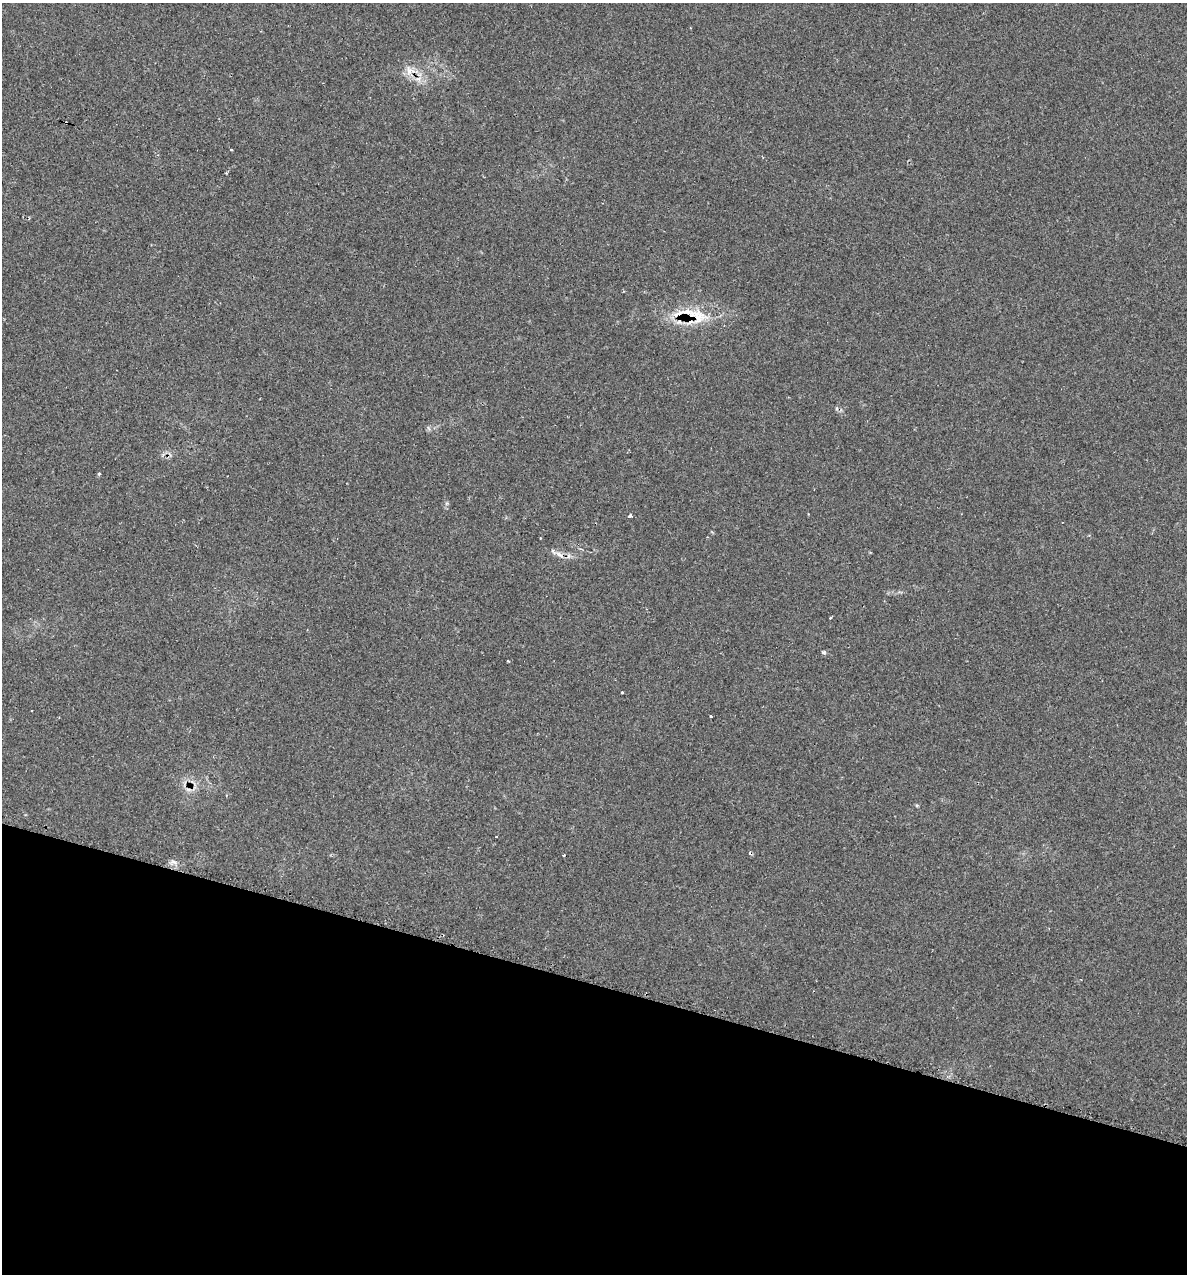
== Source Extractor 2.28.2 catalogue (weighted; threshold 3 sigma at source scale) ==
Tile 15 of 4 x 4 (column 3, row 4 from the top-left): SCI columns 2498-3682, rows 7-1278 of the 5134 x 5104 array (HDU 1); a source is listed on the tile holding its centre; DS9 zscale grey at full resolution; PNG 1189 x 1276 px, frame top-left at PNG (2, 3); no overlay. Shown black and unused: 23% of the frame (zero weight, under 2 of 3 exposures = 1% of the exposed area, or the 3 px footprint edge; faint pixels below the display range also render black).
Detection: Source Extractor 2.28.2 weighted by HDU 2 'WHT'; one run over the whole footprint, this tile lists its part. Background 0.118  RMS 0.0072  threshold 0.0324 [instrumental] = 3 sigma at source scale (4.5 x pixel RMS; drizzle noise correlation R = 1.50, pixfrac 1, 0.05/0.05 arcsec/px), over >= 5 px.
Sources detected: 19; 6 cosmic-ray / hot-pixel residue — not listed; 1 inside a brighter listed object's ellipse — not listed separately; the other 12 listed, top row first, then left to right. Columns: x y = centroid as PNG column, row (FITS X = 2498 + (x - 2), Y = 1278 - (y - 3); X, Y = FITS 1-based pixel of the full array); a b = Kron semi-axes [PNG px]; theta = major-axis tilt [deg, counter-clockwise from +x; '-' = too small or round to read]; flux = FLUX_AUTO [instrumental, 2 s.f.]
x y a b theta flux
410 70 15 14 - 9.1
231 149 3 2 - 0.7
697 317 28 21 -9 26
99 474 4 3 - 1.4
630 516 4 3 - 17
559 554 14 5 -33 3.9
824 652 5 4 - 1.6
508 661 3 3 - 0.96
622 692 3 3 - 1.7
711 717 3 3 - 2.7
496 837 2 2 - 0.56
563 855 3 3 - 1.6
Overlapping masked pixels (flux is a lower limit): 3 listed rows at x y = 410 70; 697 317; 559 554